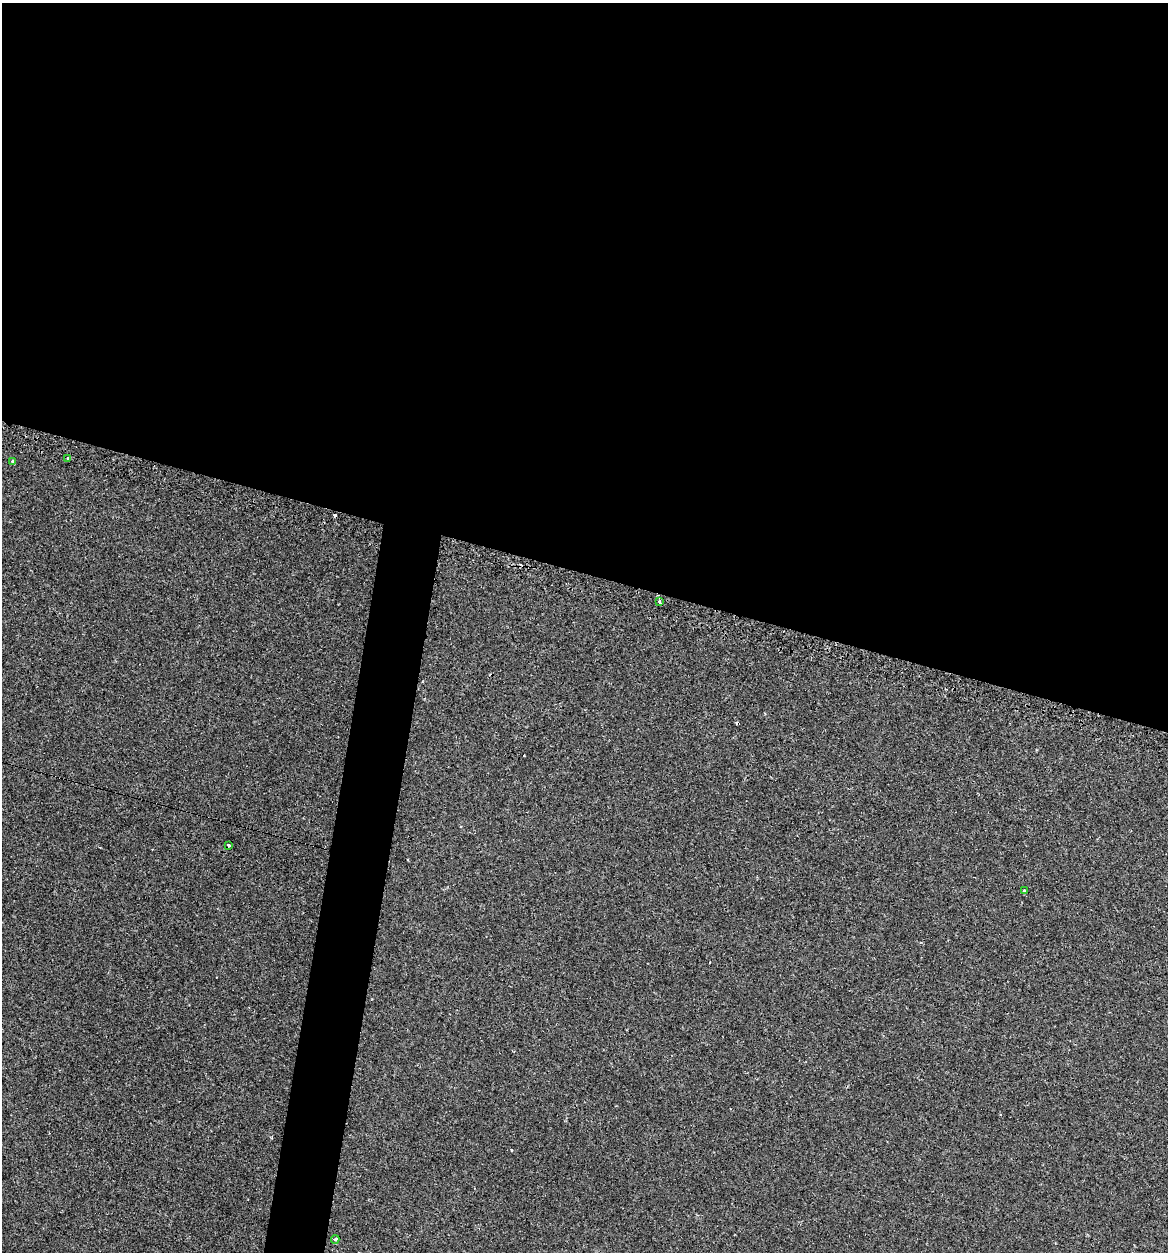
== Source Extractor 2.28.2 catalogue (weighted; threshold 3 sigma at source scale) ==
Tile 3 of 4 x 4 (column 3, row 1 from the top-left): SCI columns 2456-3621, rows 3783-5032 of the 5031 x 5032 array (HDU 1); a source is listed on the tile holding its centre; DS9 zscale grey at full resolution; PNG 1170 x 1254 px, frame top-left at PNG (2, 3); each listed source drawn as its Kron ellipse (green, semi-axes under 4 px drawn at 4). Shown black and unused: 49% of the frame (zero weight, under 2 of 3 exposures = <1% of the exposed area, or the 3 px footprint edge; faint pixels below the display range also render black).
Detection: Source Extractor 2.28.2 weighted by HDU 2 'WHT'; one run over the whole footprint, this tile lists its part. Background 0.0939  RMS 0.006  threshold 0.0269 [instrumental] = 3 sigma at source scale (4.5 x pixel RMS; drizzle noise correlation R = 1.50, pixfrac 1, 0.05/0.05 arcsec/px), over >= 5 px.
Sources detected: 10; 4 cosmic-ray / hot-pixel residue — neither listed nor drawn; the other 6 listed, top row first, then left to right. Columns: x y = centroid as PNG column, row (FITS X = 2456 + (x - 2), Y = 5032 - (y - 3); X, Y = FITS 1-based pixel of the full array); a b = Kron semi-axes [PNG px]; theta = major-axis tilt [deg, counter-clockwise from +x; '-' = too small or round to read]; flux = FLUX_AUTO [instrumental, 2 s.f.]
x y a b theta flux
68 458 3 3 - 1
13 462 4 3 - 1.2
659 602 3 3 - 1
228 845 3 3 - 2.6
1025 891 3 3 - 2.2
335 1239 4 3 - 10